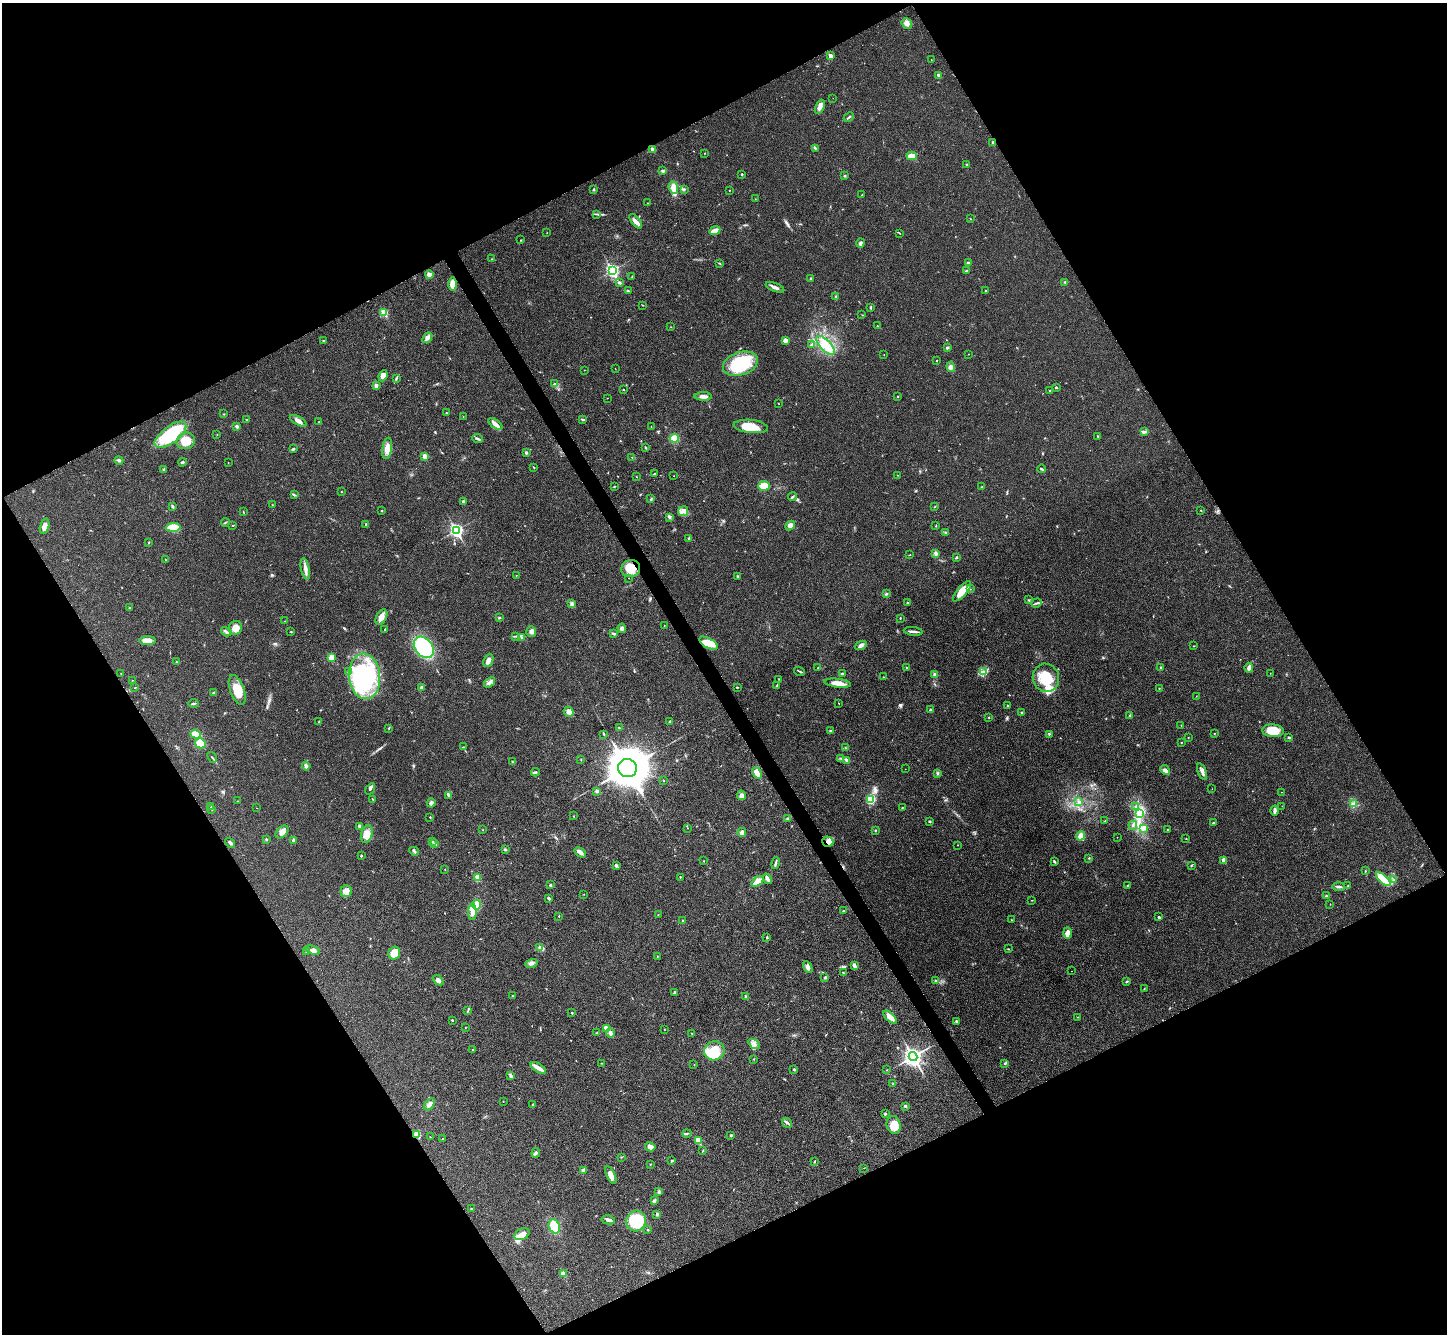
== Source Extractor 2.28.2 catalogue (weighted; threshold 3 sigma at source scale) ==
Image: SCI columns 6-5785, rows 294-5620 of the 5788 x 5779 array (HDU 1 of 3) = the unmasked area's bounding box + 8 px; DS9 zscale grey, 4 x 4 block average (1 PNG px = mean of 4 x 4 image px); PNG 1449 x 1336 px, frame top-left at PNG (2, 3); each listed source drawn as its Kron ellipse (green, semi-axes under 4 px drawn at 4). Shown black and unused: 47% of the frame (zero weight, under 3 of 4 exposures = <1% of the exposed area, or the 3 px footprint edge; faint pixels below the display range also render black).
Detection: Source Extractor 2.28.2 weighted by HDU 2 'WHT'. Background 0.0209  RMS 0.0039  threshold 0.0177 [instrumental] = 3 sigma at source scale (4.5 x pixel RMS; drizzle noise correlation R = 1.50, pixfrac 1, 0.05/0.05 arcsec/px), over >= 5 px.
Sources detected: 425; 1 inside a brighter object's white glare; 1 cosmic-ray / hot-pixel residue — neither listed nor drawn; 1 coinciding with a brighter row at this scale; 18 inside a brighter listed object's ellipse — not listed separately; the other 404 listed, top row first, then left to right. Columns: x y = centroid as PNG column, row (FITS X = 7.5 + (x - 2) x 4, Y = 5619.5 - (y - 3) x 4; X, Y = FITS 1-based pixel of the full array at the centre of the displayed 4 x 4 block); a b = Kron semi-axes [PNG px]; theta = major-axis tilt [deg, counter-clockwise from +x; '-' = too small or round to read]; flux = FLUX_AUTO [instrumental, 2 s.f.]
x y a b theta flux
907 23 5 5 - 12
830 56 2 2 - 29
931 60 2 2 - 0.55
939 76 4 2 - 5.7
833 98 2 2 - 0.54
820 107 7 4 63 9.3
849 117 6 2 44 3.2
993 143 4 2 - 4
815 148 2 2 - 1.4
653 149 2 2 - 30
705 153 2 2 - 0.81
912 156 5 4 - 32
966 164 2 2 - 1.3
663 171 3 3 - 4.2
742 174 2 2 - 1.8
845 176 2 2 - 1.2
673 188 6 4 -70 17
594 189 2 2 - 1.9
684 189 3 2 - 1.7
729 190 2 2 - 0.77
862 195 2 2 - 1.3
755 199 2 2 - 0.9
648 203 2 2 - 0.65
597 214 2 2 - 1.1
970 218 2 2 - 0.76
636 221 8 4 -51 11
715 231 6 3 24 19
547 233 2 2 - 0.52
899 233 2 2 - 1.1
521 240 2 2 - 1.3
860 243 4 3 - 5.8
491 259 2 2 - 0.82
719 263 3 2 - 1.7
969 263 3 2 - 4.5
612 270 3 2 - 510
966 271 3 2 - 2.3
429 274 4 3 - 11
632 276 3 2 - 1.2
811 279 2 2 - 4.8
1065 282 3 2 - 2.5
619 283 4 2 - 3
452 284 6 4 -89 27
775 287 10 3 -21 9.5
628 291 2 2 - 1.5
986 291 2 2 - 4.4
836 296 3 2 - 1.9
642 305 2 2 - 1.2
870 307 3 2 - 2.8
384 313 2 2 - 88
862 315 2 2 - 0.65
877 326 2 2 - 0.9
671 327 2 2 - 0.88
427 338 6 3 51 8.9
323 340 2 2 - 2.9
785 340 4 3 - 11
812 344 3 2 - 2.9
825 345 12 5 -46 27
947 347 3 2 - 1.8
968 354 2 2 - 0.55
884 355 2 2 - 0.6
937 361 2 2 - 2.2
740 364 18 11 18 140
951 367 5 3 - 6.4
615 368 2 2 - 0.63
584 370 2 2 - 0.55
383 376 5 4 - 16
396 378 4 2 - 2.8
555 384 3 2 - 3.4
376 385 3 3 - 6.3
1056 387 2 2 - 5.6
623 390 2 2 - 1.5
1049 391 2 2 - 1.2
703 396 8 4 0 11
898 397 2 2 - 1.4
607 398 2 2 - 0.87
779 404 2 2 - 0.63
446 413 2 2 - 1.3
223 414 2 2 - 1.1
463 417 2 2 - 1.1
583 419 3 2 - 2.3
247 420 2 2 - 1.3
298 421 9 3 -29 13
319 422 2 2 - 1
495 424 8 3 -36 11
237 426 3 3 - 4.2
651 426 2 2 - 0.67
751 426 17 6 -6 44
1144 432 3 3 - 4
217 434 2 2 - 0.78
170 435 19 8 37 130
1098 436 2 2 - 1.6
674 438 4 4 - 25
478 439 5 2 - 3.8
186 441 9 8 - 43
387 448 11 4 81 23
646 448 3 2 - 1.8
293 449 3 2 - 3
526 453 2 2 - 4.4
425 456 2 2 - 33
632 457 2 2 - 1.1
119 460 4 3 - 3.5
182 462 4 2 - 2.6
228 462 2 2 - 0.48
534 467 2 2 - 1.2
1041 469 4 2 - 2.5
164 470 3 2 - 3.6
655 473 2 2 - 0.78
897 475 2 2 - 0.72
674 476 2 2 - 0.83
637 477 2 2 - 0.84
614 486 3 2 - 1.6
764 486 6 4 4 28
982 487 2 2 - 1.6
341 492 2 2 - 0.68
294 495 4 2 - 2.5
792 497 4 2 - 3.2
651 499 3 2 - 1.6
463 501 2 2 - 8.6
272 505 2 2 - 0.85
173 506 3 2 - 3.9
935 507 2 2 - 1.3
1201 510 2 2 - 1.2
243 511 2 2 - 0.89
382 511 2 2 - 0.99
683 511 5 5 - 10
669 517 4 3 - 3.8
225 522 4 2 - 2
366 524 3 2 - 1.8
233 525 2 2 - 1.1
790 525 5 4 - 9.5
44 526 8 4 75 14
936 526 2 2 - 0.9
173 527 7 4 3 51
456 530 3 2 - 540
945 533 3 2 - 3.2
689 538 3 2 - 1.9
149 542 3 2 - 0.76
936 554 4 4 - 6.1
910 555 3 2 - 0.9
956 557 3 2 - 2.4
166 560 2 2 - 0.88
631 568 9 8 - 40
305 569 11 3 -78 11
516 575 2 2 - 0.91
738 576 2 2 - 2.6
629 578 2 2 - 0.58
970 589 2 2 - 1.1
962 591 12 5 50 35
886 594 3 2 - 2.4
1028 600 2 2 - 1.2
907 603 2 2 - 2.5
1037 603 5 2 - 4.3
572 604 3 3 - 3.6
129 608 3 2 - 0.92
381 617 8 5 60 16
499 618 3 2 - 2
900 618 2 2 - 1.3
285 621 2 2 - 0.96
664 625 2 2 - 0.76
235 628 7 6 - 17
622 628 5 3 - 4.9
385 630 2 2 - 1
913 631 9 2 -6 8.1
226 632 5 2 - 3.8
291 632 2 2 - 1.3
531 632 5 5 - 8.2
614 633 4 2 - 4.2
515 636 4 2 - 2.5
522 637 3 2 - 2.1
148 641 8 4 0 21
708 643 10 5 -30 43
861 645 6 3 23 7
1194 646 2 2 - 0.75
424 647 12 8 -50 190
331 657 3 2 - 20
488 660 7 4 65 11
176 661 2 2 - 0.69
906 667 2 2 - 5.1
818 668 2 2 - 1.5
1161 668 2 2 - 2
1249 668 5 3 - 8.8
800 671 5 2 - 2.1
349 672 3 2 - 2
984 672 4 2 - 4.8
1270 673 2 2 - 0.59
121 674 2 2 - 0.96
842 674 3 2 - 3.8
935 675 2 2 - 20
365 676 23 15 -85 260
883 677 2 2 - 0.76
1046 678 14 13 - 73
779 679 2 2 - 1.5
132 680 2 2 - 0.65
489 682 6 4 37 6.9
838 683 13 4 -7 21
777 686 3 2 - 3.5
135 687 3 2 - 1.2
737 687 2 2 - 1.5
421 688 3 3 - 4.7
1159 688 2 2 - 1
237 690 15 7 -70 39
214 693 4 2 - 2.7
1196 696 2 2 - 0.56
194 703 5 2 - 2.7
839 703 2 2 - 1
1007 705 2 2 - 1.9
930 710 2 2 - 10
569 712 5 4 - 12
1021 713 3 2 - 2.1
1130 715 2 2 - 2
989 718 2 2 - 1.2
670 721 3 2 - 1.7
319 722 2 2 - 1.1
1181 725 2 2 - 0.75
389 728 2 2 - 1.6
619 728 2 2 - 1.1
830 731 3 2 - 1.9
1273 731 11 6 -4 45
1214 733 2 2 - 1
195 734 5 4 - 25
604 734 2 2 - 1.8
1049 734 3 2 - 2
1188 737 2 2 - 0.84
1289 737 3 2 - 3
1181 742 2 2 - 1.4
200 743 5 5 - 30
464 747 2 2 - 0.59
846 748 2 2 - 0.94
212 757 6 2 -53 2.6
841 758 2 2 - 1.2
581 759 2 2 - 0.78
846 760 4 2 - 5.5
512 762 3 2 - 2.3
306 766 4 2 - 7.8
627 768 9 9 - 7000
905 769 2 2 - 0.6
1165 770 5 3 - 7.2
535 772 4 2 - 2.8
1202 772 8 4 -68 8.7
757 773 6 3 -62 20
937 773 3 2 - 2.3
663 780 2 2 - 1.1
370 789 6 2 55 2.9
1212 789 2 2 - 0.46
597 791 3 3 - 4.7
1281 792 2 2 - 0.49
448 795 3 2 - 3.1
741 795 5 4 - 7.3
373 799 2 2 - 1.5
870 799 4 3 - 63
237 801 2 2 - 1
1079 802 3 2 - 3.7
431 803 5 3 - 4.7
1354 804 2 2 - 1.4
211 806 3 2 - 1.9
1136 806 2 2 - 0.97
1282 806 2 2 - 0.55
902 807 2 2 - 1.1
256 808 2 2 - 0.66
212 810 2 2 - 1.1
1275 810 5 3 - 5.9
1139 814 3 2 - 1.2
573 816 2 2 - 0.74
430 817 2 2 - 1.7
788 818 3 2 - 2.1
930 821 3 2 - 2.7
1105 821 4 2 - 1.2
1213 823 3 2 - 1.8
1133 825 4 2 - 3.2
359 826 3 3 - 3.3
687 828 2 2 - 0.78
1143 828 3 3 - 4.7
482 830 2 2 - 0.79
875 830 2 2 - 1.5
1168 830 2 2 - 1.1
282 832 7 5 43 13
742 832 4 3 - 8.1
367 834 9 5 72 18
1081 836 4 4 - 19
1117 837 2 2 - 0.53
266 839 3 2 - 2.1
1186 839 2 2 - 0.77
294 840 3 3 - 3.6
432 842 3 2 - 2.2
828 842 6 5 - 15
230 843 5 2 - 4.8
435 844 2 2 - 1.1
958 845 2 2 - 0.79
505 849 3 2 - 2.5
414 851 5 2 - 2.7
580 852 6 3 -35 9.5
361 856 2 2 - 1.9
1089 858 3 2 - 1.4
1224 860 2 2 - 26
704 861 2 2 - 0.8
1054 861 4 2 - 2.3
775 863 6 2 77 4.5
616 865 3 2 - 4.9
1191 865 3 2 - 1.6
445 869 2 2 - 0.43
1365 871 2 2 - 1
477 877 4 3 - 15
680 877 2 2 - 1.1
767 879 5 2 - 12
1383 879 9 3 -43 93
1394 880 2 2 - 1.4
757 882 6 3 35 34
550 885 3 2 - 3.3
1128 885 3 2 - 1.3
1348 886 2 2 - 1.1
1338 887 6 2 -3 5.3
346 891 6 5 - 14
584 894 2 2 - 0.61
1327 896 3 2 - 1.4
548 898 3 2 - 3.6
1031 900 2 2 - 0.93
1330 904 2 2 - 0.62
477 905 5 4 - 33
843 911 2 2 - 0.88
472 912 8 4 89 16
658 915 2 2 - 0.85
559 916 2 2 - 1.2
1159 917 3 2 - 2.7
1012 920 2 2 - 0.78
683 921 2 2 - 2.3
1067 933 6 3 -90 12
767 937 2 2 - 2.2
540 948 4 4 - 6.6
1008 949 2 2 - 1.2
313 950 7 4 -18 8.1
306 952 3 2 - 1.3
394 953 6 5 - 30
657 956 2 2 - 0.97
531 963 6 3 14 8.2
854 966 4 3 - 8.7
808 967 6 3 -62 7.7
1072 971 2 2 - 0.78
843 973 3 2 - 1.5
825 978 3 3 - 2.4
438 980 6 3 -42 8.5
936 981 3 2 - 1.5
1127 981 3 2 - 2.2
1144 989 2 2 - 0.81
674 993 3 2 - 2.8
512 996 2 2 - 1.1
746 997 3 2 - 2.4
468 1010 3 2 - 1.8
572 1013 3 2 - 1.8
890 1017 8 3 -44 25
1078 1017 2 2 - 0.8
452 1020 2 2 - 4.8
956 1021 3 2 - 2.5
465 1027 2 2 - 0.85
606 1028 4 2 - 14
664 1029 2 2 - 0.66
596 1033 3 2 - 1.5
610 1033 5 3 - 7.8
692 1033 2 2 - 1
754 1044 6 4 -33 8.8
473 1050 2 2 - 3.2
714 1051 10 9 - 67
913 1057 5 4 - 940
754 1059 2 2 - 0.72
601 1063 2 2 - 0.97
1004 1064 2 2 - 0.93
694 1065 2 2 - 0.61
538 1068 9 3 -31 15
794 1070 3 2 - 3
886 1070 2 2 - 0.7
511 1076 4 3 - 5.2
893 1084 2 2 - 1.2
503 1101 2 2 - 0.69
429 1104 6 3 56 9.4
533 1105 2 2 - 2.3
905 1106 3 2 - 3.5
885 1114 3 2 - 2.9
787 1123 5 2 - 4.5
894 1125 9 7 -73 32
687 1133 4 2 - 2.2
417 1134 2 2 - 69
731 1135 2 2 - 4.2
430 1137 2 2 - 0.72
443 1139 2 2 - 1.3
698 1140 2 2 - 58
650 1147 5 4 - 12
703 1151 3 2 - 1.6
536 1153 5 3 - 4.5
621 1157 2 2 - 1.2
672 1161 3 2 - 2.3
814 1162 3 2 - 1.6
650 1164 2 2 - 1.2
864 1168 2 2 - 0.47
584 1170 4 4 - 4.9
611 1175 9 4 -62 15
658 1192 2 2 - 0.93
654 1201 4 2 - 6.2
471 1208 2 2 - 3.9
657 1214 2 2 - 4.6
608 1220 7 3 -14 7.6
636 1221 10 9 - 81
554 1226 7 5 -67 46
648 1230 2 2 - 2.4
522 1234 8 5 24 18
563 1274 4 3 - 7.4
Overlapping masked pixels (flux is a lower limit): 4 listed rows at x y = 631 568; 708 643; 828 842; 417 1134
Diffuse or blended objects may show on this block-average render without a row.